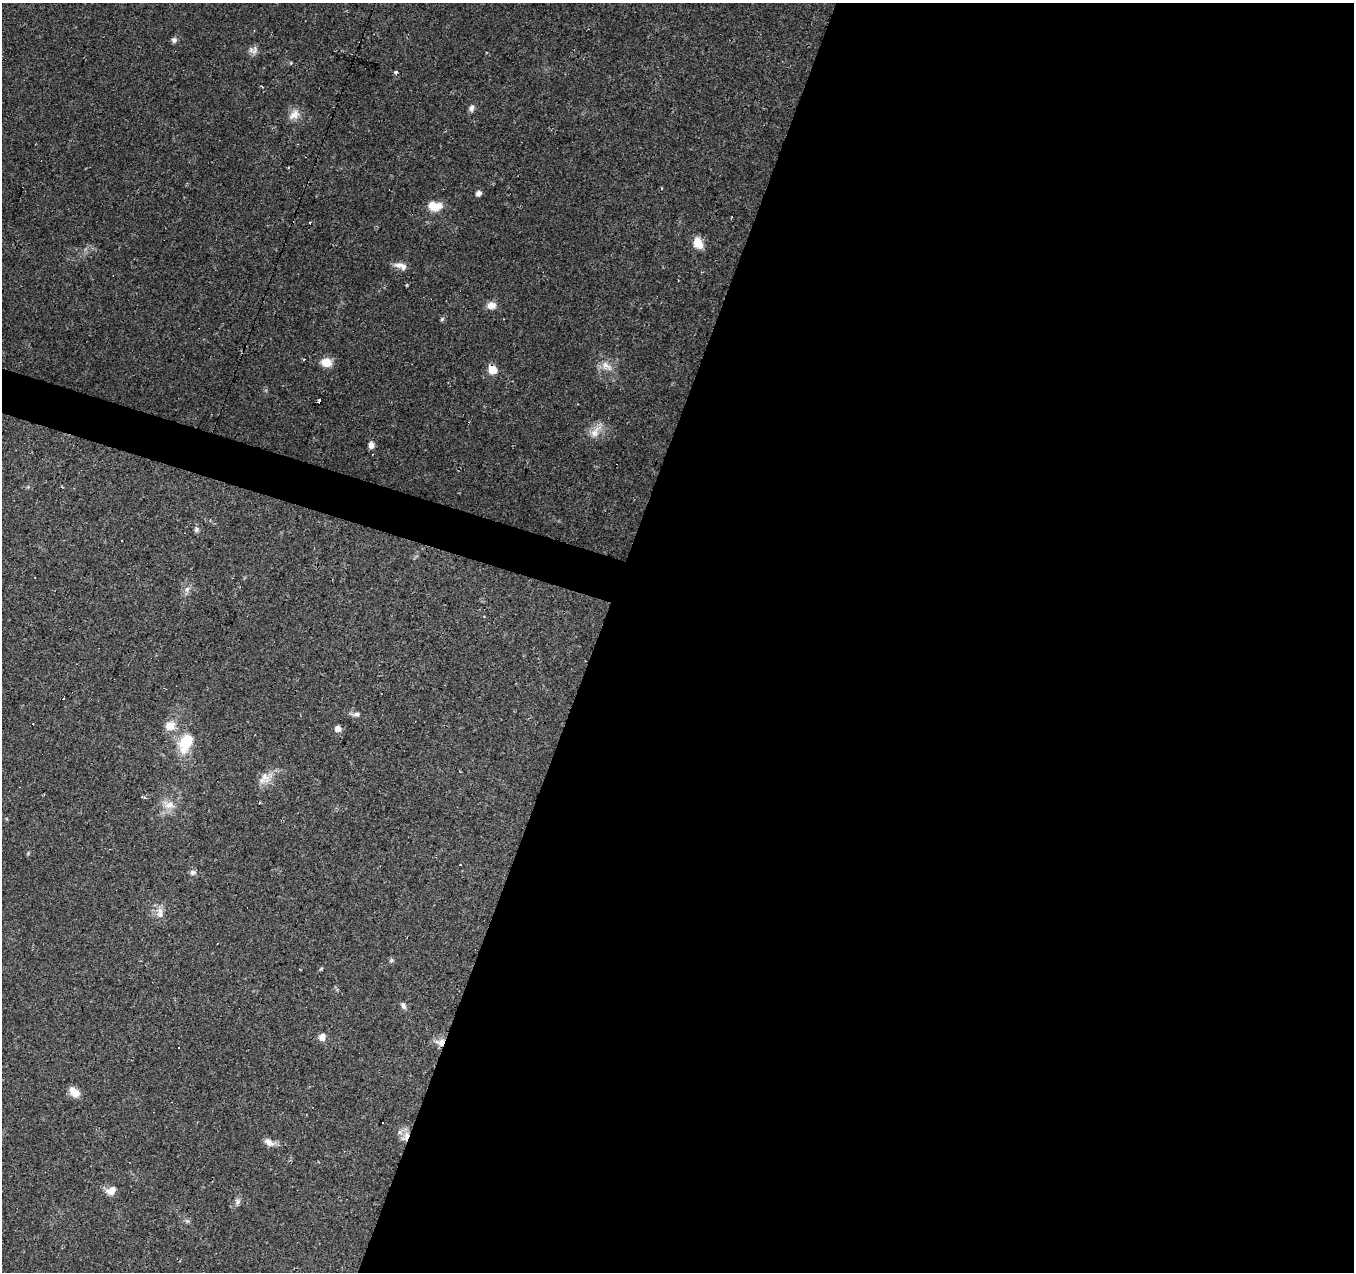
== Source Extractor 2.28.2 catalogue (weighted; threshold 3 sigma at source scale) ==
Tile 12 of 4 x 4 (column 4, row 3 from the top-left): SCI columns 4059-5410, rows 1482-2751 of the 5415 x 5566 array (HDU 1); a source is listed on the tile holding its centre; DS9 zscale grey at full resolution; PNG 1356 x 1274 px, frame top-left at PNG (2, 3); no overlay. Shown black and unused: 58% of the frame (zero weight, under 2 of 3 exposures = <1% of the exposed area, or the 3 px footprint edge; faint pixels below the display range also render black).
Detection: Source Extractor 2.28.2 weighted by HDU 2 'WHT'; one run over the whole footprint, this tile lists its part. Background 0.0886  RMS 0.0067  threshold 0.0302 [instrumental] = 3 sigma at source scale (4.5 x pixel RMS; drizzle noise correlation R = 1.50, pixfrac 1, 0.0396/0.0396 arcsec/px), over >= 5 px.
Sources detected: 46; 5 cosmic-ray / hot-pixel residue — not listed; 2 inside a brighter listed object's ellipse — not listed separately; the other 39 listed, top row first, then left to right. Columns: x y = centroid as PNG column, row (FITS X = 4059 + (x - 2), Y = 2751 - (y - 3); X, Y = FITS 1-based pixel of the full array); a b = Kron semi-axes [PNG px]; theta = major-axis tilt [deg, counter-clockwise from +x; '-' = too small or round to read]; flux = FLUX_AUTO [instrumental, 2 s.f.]
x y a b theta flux
174 40 8 6 77 1.8
254 51 10 7 39 3.1
396 72 3 3 - 2.6
472 108 9 6 77 2.3
294 115 17 11 39 5.9
479 193 5 5 - 3.4
432 205 12 9 -70 6.8
698 243 12 9 -62 9.7
400 265 11 8 25 3.8
491 305 11 9 -1 5.1
442 319 6 5 - 1
326 362 13 10 -11 7.5
606 366 19 9 -36 6.4
493 370 5 5 - 22
319 401 4 3 - 4.2
595 432 18 10 64 7.2
371 445 7 6 - 3.3
196 529 6 5 - 2.1
187 589 7 4 89 1.7
484 616 4 2 - 0.51
356 714 10 6 7 2.1
170 726 14 11 -9 7.2
338 729 5 5 - 6.9
186 743 26 15 65 21
265 777 20 9 -51 5.9
143 797 7 2 -15 1.2
260 802 3 2 - 1.6
169 805 15 9 21 6.3
193 872 7 7 - 2
160 913 16 7 -86 4.9
391 960 7 5 59 1.1
403 1006 9 6 -59 2.1
322 1037 7 6 - 4.6
440 1042 14 9 0 5.5
74 1092 13 9 -44 6.8
400 1132 7 4 -71 1.5
269 1142 13 8 -32 4.7
111 1190 12 9 34 5.7
238 1201 9 4 -37 1.6
Overlapping masked pixels (flux is a lower limit): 2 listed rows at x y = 493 370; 440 1042